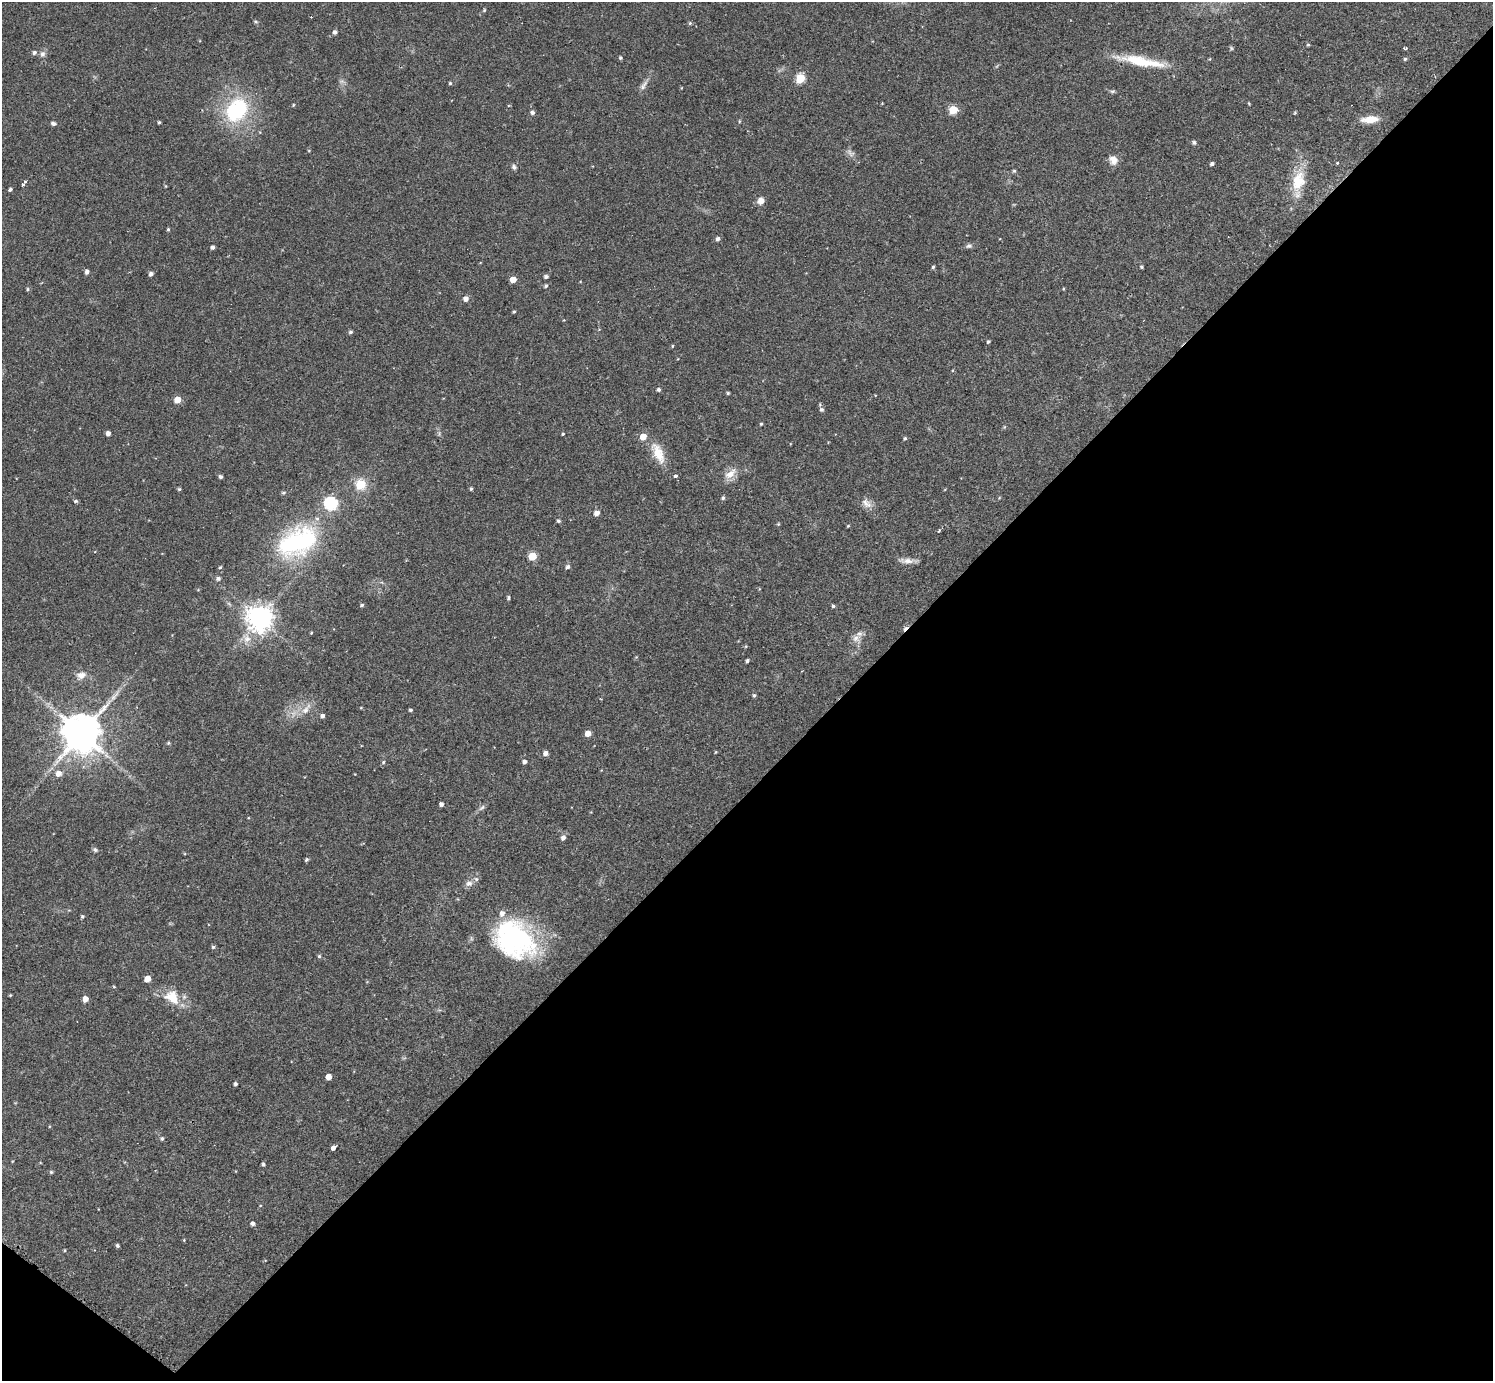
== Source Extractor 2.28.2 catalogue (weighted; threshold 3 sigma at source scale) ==
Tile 15 of 4 x 4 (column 3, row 4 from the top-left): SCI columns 2984-4474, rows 296-1674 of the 5978 x 5982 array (HDU 1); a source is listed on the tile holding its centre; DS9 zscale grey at full resolution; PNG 1495 x 1383 px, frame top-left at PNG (2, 2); no overlay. Shown black and unused: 44% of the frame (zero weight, under 2 of 3 exposures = <1% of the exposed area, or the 3 px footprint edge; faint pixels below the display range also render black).
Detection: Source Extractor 2.28.2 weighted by HDU 2 'WHT'; one run over the whole footprint, this tile lists its part. Background 0.061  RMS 0.0054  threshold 0.0243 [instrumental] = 3 sigma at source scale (4.5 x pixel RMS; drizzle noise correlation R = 1.50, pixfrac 1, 0.05/0.05 arcsec/px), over >= 5 px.
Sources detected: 145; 2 too faint to see at this stretch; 2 cosmic-ray / hot-pixel residue — not listed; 4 inside a brighter listed object's ellipse — not listed separately; the other 137 listed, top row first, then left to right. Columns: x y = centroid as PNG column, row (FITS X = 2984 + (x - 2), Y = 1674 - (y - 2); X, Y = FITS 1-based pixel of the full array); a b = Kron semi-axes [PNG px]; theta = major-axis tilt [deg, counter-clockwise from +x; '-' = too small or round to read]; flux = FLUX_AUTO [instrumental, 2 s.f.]
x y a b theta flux
484 10 5 4 - 0.62
256 22 7 3 -19 0.6
690 23 5 5 - 0.75
335 32 5 5 - 1.7
1308 45 4 3 - 0.68
1231 48 7 4 -46 0.69
1406 49 4 3 - 1.9
34 52 6 5 - 1.4
42 54 10 7 66 2.1
620 58 4 4 - 0.92
1405 59 4 4 - 0.82
1141 61 57 9 -10 22
800 78 5 5 - 28
450 83 4 4 - 0.78
644 85 19 6 55 3
681 88 5 3 - 0.41
1112 91 8 4 7 0.93
1249 103 5 3 - 0.47
293 105 4 3 - 0.53
237 110 29 22 54 47
953 110 5 5 - 24
532 113 5 5 - 1.5
1295 113 4 4 - 0.57
1370 119 19 7 4 7.8
739 121 5 3 - 0.48
159 122 3 3 - 0.71
53 124 5 4 - 1.7
1194 142 6 5 - 1
309 150 4 3 - 0.45
1113 160 12 10 -67 4
1337 163 4 4 - 0.56
1212 164 4 4 - 1.3
514 167 7 6 - 1.3
1014 171 5 5 - 0.79
1298 181 33 16 76 17
23 184 6 3 51 4.9
165 186 5 4 - 0.48
10 189 4 3 - 1.3
761 201 9 7 45 3.4
168 229 4 3 - 0.73
717 239 5 4 - 1.7
969 246 9 6 12 1.5
212 247 4 4 - 1.5
933 267 4 3 - 0.91
1141 267 4 3 - 0.82
87 272 5 4 - 1.9
151 274 4 4 - 1.9
546 277 5 4 - 1.4
513 279 5 4 - 5.8
546 286 5 4 - 0.94
27 289 4 4 - 0.81
1063 289 4 3 - 0.46
466 299 5 5 - 3.3
514 312 4 3 - 0.68
350 332 4 4 - 1.1
988 342 4 3 - 0.83
672 346 4 4 - 0.55
658 389 5 5 - 1.2
728 393 3 3 - 0.73
177 400 5 5 - 8.2
821 410 6 6 - 1.5
761 424 4 4 - 0.66
1004 427 6 3 72 0.56
108 433 4 4 - 2.7
563 434 3 3 - 0.68
905 438 4 4 - 0.87
658 453 31 13 -64 11
730 474 18 9 38 6.2
675 476 5 4 - 1.4
220 477 4 4 - 1.4
360 485 8 8 - 16
471 488 5 3 - 0.78
179 489 4 4 - 0.83
283 493 5 5 - 0.99
723 498 4 4 - 1.1
75 501 4 4 - 1.4
867 503 16 10 -42 4.1
331 504 6 6 - 80
597 513 5 5 - 3.3
558 521 4 4 - 1.1
778 524 5 4 - 0.56
848 526 4 3 - 0.5
939 531 4 3 - 0.87
297 542 55 35 30 73
532 556 5 5 - 20
906 561 21 6 -2 3.7
220 567 4 4 - 0.71
567 567 5 5 - 1.6
218 578 5 4 - 1.5
508 598 5 4 - 1
362 605 5 4 - 0.9
833 606 4 4 - 0.94
259 618 8 8 - 610
311 633 3 3 - 0.5
247 638 16 11 -73 6
856 638 14 11 -40 4.3
746 646 5 3 - 0.5
747 661 4 3 - 1.2
81 675 14 10 18 4.4
754 695 4 4 - 0.95
306 709 20 8 53 5.5
410 710 4 3 - 0.96
322 716 4 4 - 1.8
81 733 14 13 - 1200
588 733 5 5 - 5.2
168 743 5 4 - 0.74
715 752 3 3 - 0.49
545 753 5 5 - 2.7
383 762 5 4 - 0.71
524 762 5 4 - 1.8
58 773 6 6 - 4.2
441 804 4 4 - 1.8
482 807 11 5 35 1.5
563 838 5 5 - 2.3
95 850 8 5 -37 1.2
306 859 4 3 - 1
469 883 11 8 10 2.7
82 916 4 4 - 0.93
512 937 46 36 -43 90
213 947 5 5 - 0.94
319 956 4 4 - 0.83
147 979 5 5 - 7.5
114 987 4 3 - 0.51
10 995 3 2 - 0.49
172 997 21 16 -41 13
85 999 5 4 - 4.9
328 1077 5 4 - 5.8
235 1084 4 3 - 1.3
49 1126 4 3 - 0.44
162 1138 5 5 - 1.1
333 1148 5 4 - 8.7
263 1164 4 3 - 1.2
51 1172 5 5 - 0.78
253 1224 5 5 - 1.7
184 1240 4 4 - 0.44
117 1246 4 3 - 0.98
65 1250 5 3 - 0.54